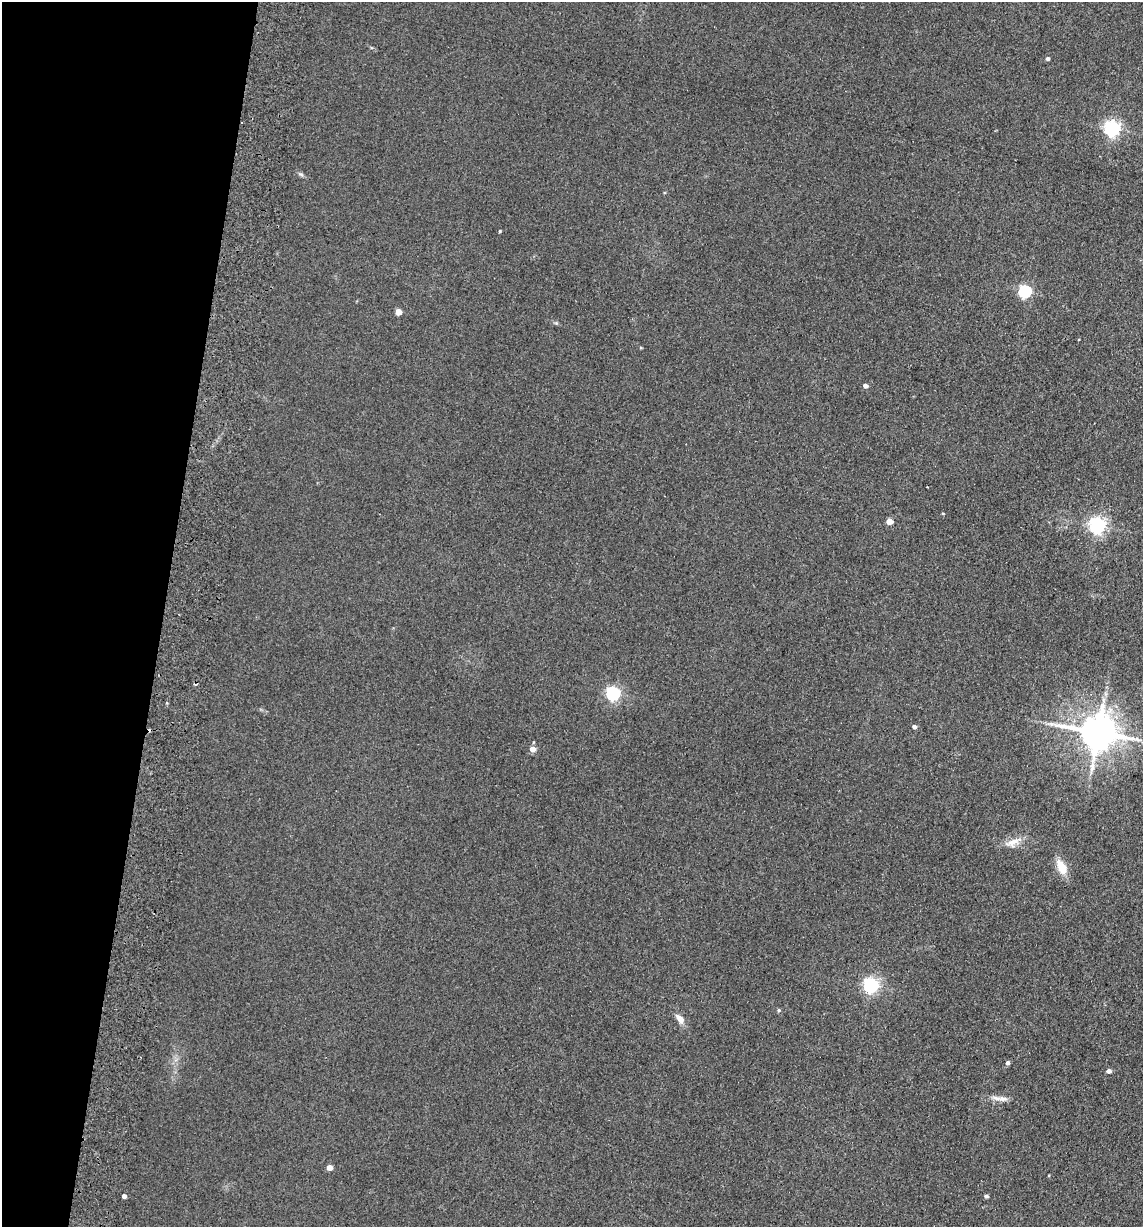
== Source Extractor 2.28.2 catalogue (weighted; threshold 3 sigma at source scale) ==
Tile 9 of 4 x 4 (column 1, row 3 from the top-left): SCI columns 177-1317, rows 1238-2462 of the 5033 x 4924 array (HDU 1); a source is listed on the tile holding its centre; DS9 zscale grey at full resolution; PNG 1145 x 1229 px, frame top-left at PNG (2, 2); no overlay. Shown black and unused: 14% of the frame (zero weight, under 2 of 3 exposures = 3% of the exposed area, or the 3 px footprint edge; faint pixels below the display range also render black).
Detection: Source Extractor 2.28.2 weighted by HDU 2 'WHT'; one run over the whole footprint, this tile lists its part. Background 0.132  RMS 0.012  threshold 0.0555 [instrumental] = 3 sigma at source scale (4.5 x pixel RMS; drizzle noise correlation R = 1.50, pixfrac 1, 0.05/0.05 arcsec/px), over >= 5 px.
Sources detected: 26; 1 cosmic-ray / hot-pixel residue — not listed; the other 25 listed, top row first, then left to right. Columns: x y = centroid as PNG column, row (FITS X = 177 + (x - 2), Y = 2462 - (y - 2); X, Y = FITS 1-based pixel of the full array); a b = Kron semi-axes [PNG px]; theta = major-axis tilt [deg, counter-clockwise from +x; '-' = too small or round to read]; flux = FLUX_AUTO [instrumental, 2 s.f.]
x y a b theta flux
1047 58 4 4 - 2.9
1112 128 6 6 - 380
301 174 8 5 -20 2.4
500 231 4 3 - 1.3
1025 291 6 6 - 180
398 312 4 4 - 14
865 386 5 4 - 4.8
943 513 4 3 - 1
889 521 5 4 - 14
1097 525 6 6 - 420
613 693 6 6 - 260
914 727 4 4 - 3.5
1098 732 11 10 - 3600
533 749 5 5 - 11
1013 842 17 10 28 13
1061 867 16 9 -63 21
871 985 6 6 - 330
779 1010 5 5 - 1.5
680 1019 13 7 -49 9.1
1007 1062 4 4 - 3
1109 1071 5 4 - 5.4
1002 1099 14 7 -7 7.3
329 1167 4 4 - 11
124 1196 4 4 - 4
986 1196 4 4 - 3.1
Overlapping masked pixels (flux is a lower limit): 1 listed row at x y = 1098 732